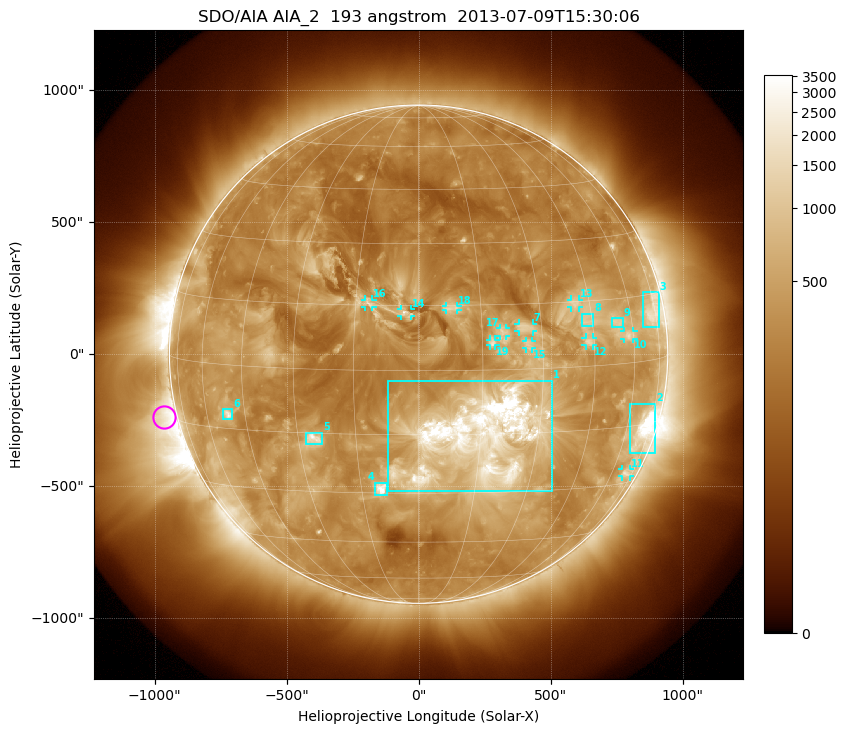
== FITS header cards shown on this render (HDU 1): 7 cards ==
TELESCOP= 'SDO/AIA'
INSTRUME= 'AIA_2'
WAVELNTH=                  193
WAVEUNIT= 'angstrom'
DATE-OBS= '2013-07-09T15:30:06.84'
CTYPE1  = 'HPLN-TAN'
CTYPE2  = 'HPLT-TAN'

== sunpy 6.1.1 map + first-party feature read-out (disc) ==
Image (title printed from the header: SDO/AIA AIA_2  193 angstrom  2013-07-09T15:30:06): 1024 x 1024 px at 2.4 arcsec/px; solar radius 944 arcsec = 393 px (full disc in frame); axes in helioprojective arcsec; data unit not stated in the header (colour bar unlabelled)
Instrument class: DISC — disc imager (sunpy class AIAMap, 193 A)
Bright regions (active regions / flare kernels): reference = the median radial profile (limb darkening/brightening removed); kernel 9 px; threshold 5 sigma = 683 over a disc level ~301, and >= 1.15x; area >= 12 px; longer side >= 9 px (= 22 arcsec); searched inside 0.97 R_sun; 19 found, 19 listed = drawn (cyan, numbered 1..; 11 of them under ~33 arcsec drawn as corner ticks so the feature stays visible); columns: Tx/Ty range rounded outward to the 5 arcsec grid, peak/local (2 s.f.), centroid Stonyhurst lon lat
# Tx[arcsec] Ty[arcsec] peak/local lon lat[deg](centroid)
1 -120..510 -520..-100 18 +15 -16
2 800..895 -375..-185 17 +69 -16
3 850..910 100..235 5.1 +72 +11
4 -165..-120 -535..-485 9.2 -10 -29
5 -425..-365 -340..-295 6.2 -26 -16
6 -740..-705 -250..-205 6.4 -51 -12
7 380..435 85..115 4 +26 +10
8 620..665 105..155 3.6 +43 +10
9 735..775 100..140 3.9 +54 +10
10 780..815 55..90 4.6 +58 +6
11 770..805 -465..-435 4.3 +69 -27
12 630..660 30..65 4.3 +43 +6
13 575..610 175..210 3.7 +40 +15
14 -70..-25 145..170 4.8 -3 +13
15 405..430 20..50 3.7 +26 +6
16 -205..-175 180..210 3.2 -12 +16
17 310..330 70..100 3.4 +20 +9
18 105..150 165..185 2.9 +8 +14
19 270..290 30..55 3.4 +17 +6
Off-limb structures (1.02-1.3 R_sun): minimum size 162 px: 2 found; the strongest spans PA ~70..145 deg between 1.02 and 1.3 R_sun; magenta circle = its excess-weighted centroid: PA ~105 deg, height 1.05 R_sun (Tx ~-965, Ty ~-235 arcsec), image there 4.1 x the reference